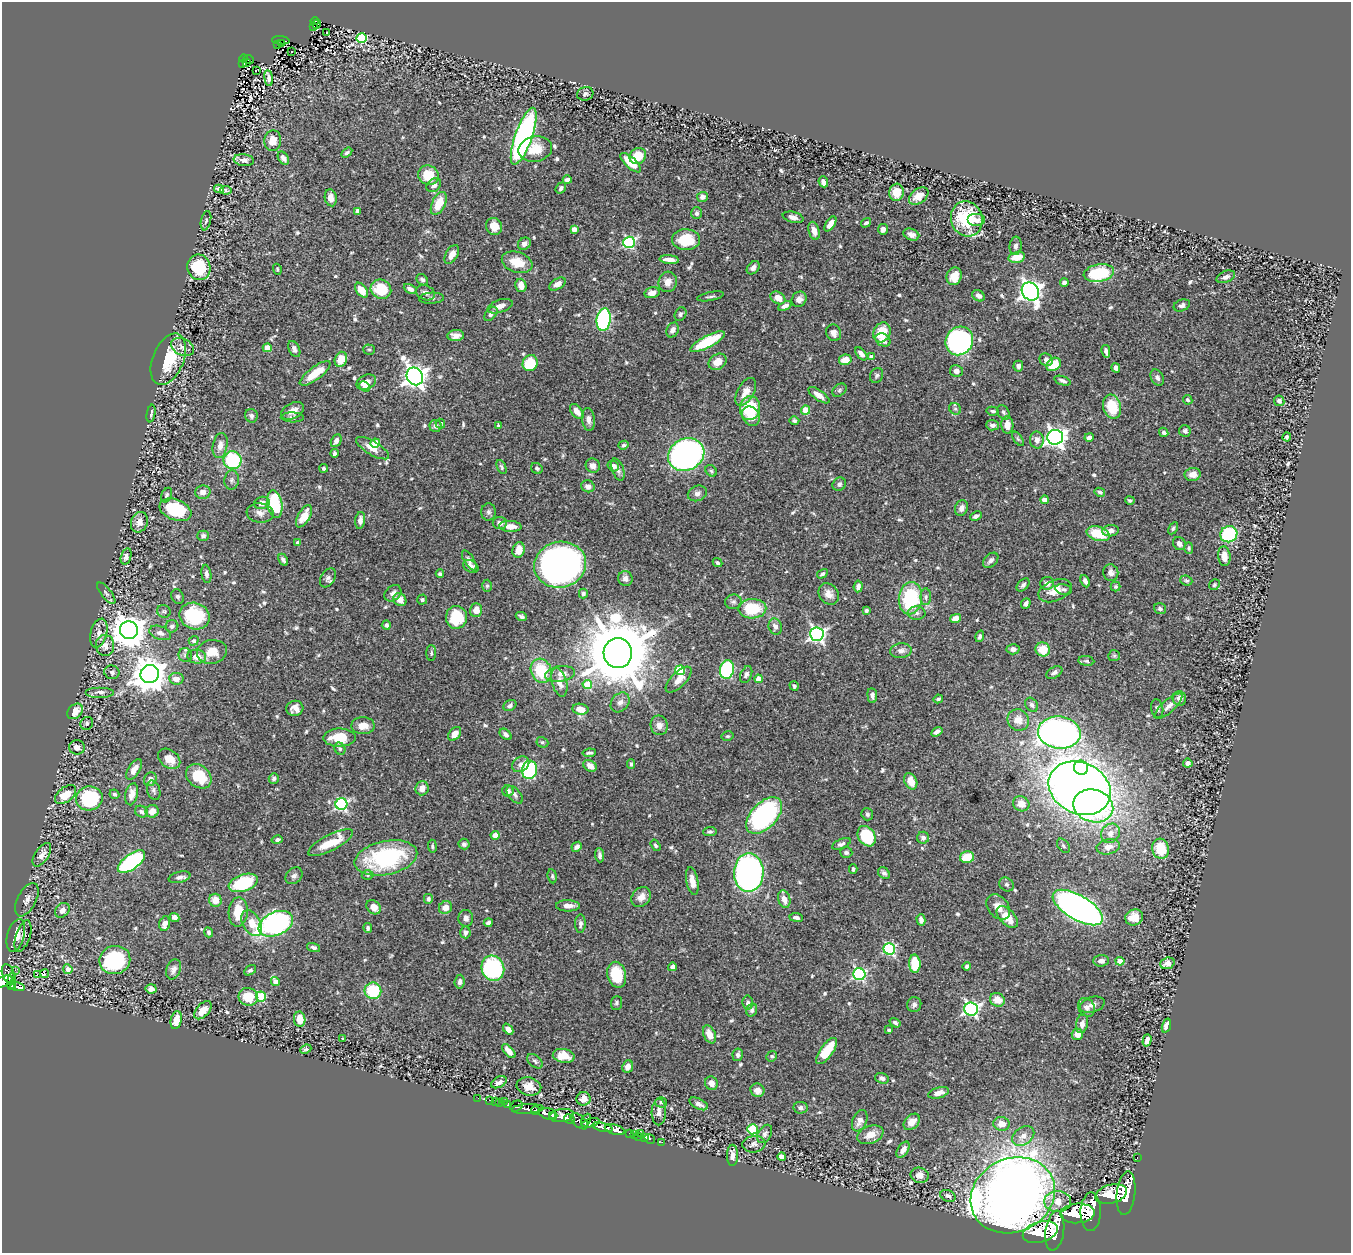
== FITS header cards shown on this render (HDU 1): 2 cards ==
NAXIS1  =                 1349
NAXIS2  =                 1251

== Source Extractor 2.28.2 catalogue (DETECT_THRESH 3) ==
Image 1349 x 1251 px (HDU 1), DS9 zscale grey, 1 PNG px = 1 image px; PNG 1353 x 1255 px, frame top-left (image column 1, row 1251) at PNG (2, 2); each listed source drawn as its Kron ellipse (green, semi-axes under 4 px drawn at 4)
Background 0.909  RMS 0.021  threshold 0.0642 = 3 sigma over >= 5 px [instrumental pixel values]
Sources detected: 668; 1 with non-positive FLUX_AUTO (blend fragments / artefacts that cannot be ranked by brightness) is neither listed nor drawn; of the other 667, the 500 brightest by FLUX_AUTO listed and drawn (167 fainter detections omitted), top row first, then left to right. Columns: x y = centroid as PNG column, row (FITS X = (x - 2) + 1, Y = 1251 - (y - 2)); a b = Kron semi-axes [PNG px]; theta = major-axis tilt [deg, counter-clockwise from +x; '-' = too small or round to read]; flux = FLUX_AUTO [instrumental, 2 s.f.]
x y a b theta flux
315 21 4 2 - 18
317 24 5 4 - 4.9
313 26 3 2 - 7
327 32 3 2 - 4.2
362 38 5 5 - 120
281 40 9 3 -4 34
281 43 3 2 - 8.4
278 45 3 2 - 8
291 51 3 2 - 4.9
244 58 4 3 - 46
248 60 5 3 - 14
246 62 3 3 - 8.3
243 64 3 3 - 10
256 70 3 2 - 3.1
269 78 8 3 -83 3.8
585 94 8 6 18 3.5
524 136 30 8 70 430
273 141 10 8 85 18
535 149 17 12 11 27
347 153 6 4 34 3.1
638 156 9 7 37 32
283 158 7 5 -55 7.6
244 160 10 6 -6 8.6
631 163 13 5 -43 28
428 175 10 9 - 36
567 180 4 4 - 6.4
823 182 5 4 - 6.8
434 185 8 6 39 7.1
561 188 6 4 52 3.9
219 189 5 4 - 5.4
226 190 6 4 -6 2.5
896 192 8 7 - 22
919 196 11 7 37 18
702 197 5 5 - 6.4
331 198 8 6 -80 13
439 203 12 6 65 33
357 211 4 4 - 5
696 213 6 5 - 4.2
793 217 10 5 -13 6.8
967 219 18 15 -70 72
976 220 9 6 0 7.7
206 221 10 5 78 3.8
866 223 5 4 - 3.2
830 224 8 4 55 12
494 226 8 8 - 19
574 229 4 4 - 13
883 229 5 5 - 6.3
814 231 9 5 -75 11
911 235 8 5 -21 6.8
686 240 14 10 -1 44
629 242 6 5 - 170
524 244 7 5 37 6
1016 246 9 6 85 4.7
452 254 10 6 59 12
1016 257 8 5 12 26
669 260 10 4 -5 9.9
517 262 16 10 -18 30
199 267 13 11 -79 65
753 268 7 5 48 6.3
277 269 5 4 - 2.5
1099 273 15 8 10 94
954 276 9 7 73 17
1226 277 10 5 21 5.6
422 280 6 5 - 3.5
668 282 10 9 - 9.9
1064 283 4 4 - 6.8
557 284 9 5 33 7.7
521 285 7 5 -76 14
381 289 11 9 -32 50
410 289 7 4 -27 6.6
361 290 8 5 -53 20
1030 291 9 8 - 900
425 293 10 7 -25 6
652 293 7 5 15 11
711 296 13 3 11 3.2
978 296 7 5 -35 5.5
431 298 12 5 3 4.2
778 298 8 6 -31 15
799 299 8 7 - 6.8
1182 305 8 5 21 5.1
500 306 13 6 19 10
785 306 7 4 24 6.7
491 314 8 5 51 4.5
680 314 7 5 67 3.9
604 320 11 7 82 250
673 330 8 6 63 7
882 332 10 8 62 35
834 333 8 7 - 7.4
456 336 8 5 5 9.1
883 340 8 6 -30 11
959 341 15 13 57 310
707 342 19 6 27 71
182 347 12 8 -26 9.7
267 348 4 4 - 24
294 349 8 5 -65 5.9
369 350 6 5 - 2.4
1106 351 6 3 -78 4.2
861 354 8 4 -49 7
872 357 4 4 - 10
168 359 27 15 67 60
341 359 8 6 68 22
845 360 6 5 - 18
1046 360 7 6 - 5.3
717 362 9 7 34 17
530 363 8 7 - 52
1054 364 8 6 35 34
1018 366 5 5 - 6.4
1116 368 5 4 - 6.5
956 371 6 6 - 6.9
315 373 18 6 37 33
877 375 8 6 62 3.6
415 376 9 8 - 1100
1157 378 8 6 -60 4.8
1062 381 8 4 -18 4.6
366 382 10 7 26 15
365 386 6 4 -44 3.5
839 390 8 5 41 3
746 392 15 8 60 15
819 395 12 5 -35 11
1188 400 5 4 - 2.5
1279 401 5 5 - 5.6
1112 407 12 8 -73 49
750 408 12 10 87 81
955 409 6 5 - 2.8
806 410 4 4 - 44
293 411 12 7 28 12
577 411 8 5 -51 13
993 411 6 3 -11 3.1
1003 412 8 5 -56 3.7
151 414 9 3 80 2.9
251 416 7 6 - 5
751 416 10 8 -57 15
292 417 11 5 -1 3.8
588 419 11 6 -83 7.8
794 421 5 4 - 3.1
440 424 5 5 - 4.8
992 425 6 5 - 6.2
1007 425 8 6 -86 14
435 426 6 6 - 6
498 426 4 4 - 2.6
1185 431 6 5 - 4.2
1164 432 5 4 - 4.1
1055 437 8 7 - 730
1089 437 5 3 - 4.6
1287 437 4 4 - 3.2
1018 439 8 4 -54 2.5
1037 440 8 6 -86 10
336 441 7 5 62 6.3
375 443 5 4 - 46
623 445 5 4 - 2.9
220 446 13 7 79 11
373 448 19 7 -31 16
334 453 4 3 - 3
686 455 19 15 27 580
232 460 9 9 - 120
593 466 7 7 - 7.4
613 466 6 5 - 6.4
501 467 7 4 -66 2.7
324 468 4 4 - 3.2
537 468 6 5 - 3.4
618 469 11 6 -70 5.5
711 471 6 5 - 2.5
1193 474 8 6 10 11
232 480 9 7 80 4.8
839 484 7 6 - 3.7
588 486 7 6 - 8.4
203 492 7 6 - 8.4
1100 492 5 4 - 3.1
697 493 10 7 21 6
167 495 8 5 64 2.7
1045 500 4 4 - 14
1130 500 5 4 - 2.9
262 503 8 6 15 9.5
275 504 14 7 -80 89
961 508 8 6 68 6.6
175 510 16 10 -21 93
488 512 8 7 - 4.3
260 513 14 9 -6 9.8
304 516 12 6 60 19
976 516 6 3 25 4.3
360 520 8 5 84 7.6
139 522 10 8 69 11
500 523 7 6 - 8.7
510 526 11 5 -2 16
1173 528 7 4 60 2.5
1110 531 8 5 7 8.6
1098 534 12 7 -16 46
1229 534 9 8 - 130
203 536 6 5 - 3.1
298 542 4 3 - 5.4
1179 544 7 6 - 6.8
1189 548 6 4 -89 2.3
519 550 8 6 75 19
126 556 8 5 74 5.6
1224 556 10 6 -84 16
283 560 6 4 -60 4.5
469 560 11 5 -58 5.2
991 560 9 6 45 5.9
718 563 5 4 - 2.6
560 565 26 23 14 700
471 566 8 5 -31 6.2
1111 573 8 7 - 7.4
206 574 9 5 -81 5.5
440 574 4 4 - 2.9
822 574 6 4 30 3.2
328 578 10 7 57 5
625 579 7 7 - 5.9
1186 580 6 5 - 2.6
1085 581 6 4 -65 5.8
1047 583 7 6 - 7.6
1023 585 7 5 47 3.6
1214 585 6 5 - 2.6
487 586 6 5 - 2.4
858 586 6 4 84 5.8
1116 587 5 5 - 2.4
1064 589 8 5 -13 3.3
1055 591 17 10 23 18
106 593 13 5 -51 4.6
393 593 9 7 40 6.6
583 593 5 4 - 3
829 594 11 9 -50 10
178 596 7 6 - 4.2
926 597 8 5 -89 3.9
910 598 16 11 83 130
422 599 5 5 - 2.4
400 600 7 6 - 14
733 602 8 7 - 4.6
1026 603 5 4 - 5.7
752 609 14 9 1 54
1160 609 6 5 - 3.8
476 610 7 6 - 18
866 610 4 3 - 2.9
164 611 7 6 - 2.9
917 613 9 6 -1 5.3
195 616 15 13 -22 80
521 616 6 3 -25 3.6
456 617 11 10 - 72
956 618 5 4 - 17
386 625 4 4 - 4.1
172 626 6 6 - 4.6
775 626 8 6 -73 7.1
129 630 9 9 - 2700
99 633 15 8 75 9.9
160 633 11 6 -21 7.1
817 634 7 7 - 400
980 636 6 4 72 3.7
194 641 5 4 - 3.6
105 645 10 9 - 11
1013 649 6 5 - 5.5
1043 649 7 7 - 32
901 651 11 7 8 6.9
212 652 15 12 10 23
431 653 8 5 90 3.1
618 653 15 14 - 12000
185 655 7 6 - 3.3
1114 656 6 5 - 2.5
197 657 9 7 -5 14
1086 661 8 5 -8 2.8
727 669 9 7 81 180
680 670 5 5 - 97
541 671 12 10 -66 56
112 672 7 6 - 4.3
1054 673 9 5 29 4.9
150 674 9 9 - 2800
560 674 15 8 8 11
746 675 9 5 68 4.3
176 679 7 6 - 11
759 679 4 4 - 29
679 680 16 7 45 13
559 682 14 7 -75 12
587 684 4 4 - 44
794 686 5 4 - 2.9
100 692 14 5 0 5.5
872 696 7 5 -85 4.8
1179 698 7 6 - 9.1
938 699 5 4 - 2.8
620 702 11 8 51 7.5
510 705 7 5 31 4
1032 705 7 5 -58 4.1
1168 706 18 6 42 9.3
295 708 8 7 - 9.6
1157 708 9 6 -80 4.1
580 709 8 5 -9 16
75 711 9 6 44 17
1018 720 11 10 - 16
87 723 6 6 - 3.5
659 725 10 8 -79 8.6
363 726 12 8 -1 14
937 732 6 4 31 5.2
1059 733 21 16 -6 940
455 734 8 5 50 13
506 734 7 4 -41 4.7
728 736 6 4 12 2.5
340 738 16 9 1 38
542 742 6 5 - 2.6
77 747 8 7 - 8.1
340 749 6 5 - 3.2
589 753 7 3 8 3.4
169 759 12 8 -38 24
1188 763 4 4 - 6.3
521 764 9 7 35 9
631 764 5 3 - 2.6
590 766 7 5 -33 11
1081 768 7 7 - 69
134 769 11 5 58 12
529 770 9 7 78 170
199 776 14 10 -40 50
150 779 7 6 - 8.6
274 779 5 5 - 4.3
911 781 9 6 -65 18
422 788 7 6 - 9.6
1080 788 32 25 -25 1900
154 790 10 6 -73 4.4
508 791 6 5 - 7.1
114 794 5 4 - 3
132 794 11 6 76 12
65 795 12 7 38 28
515 795 10 6 -50 5.4
89 798 13 12 - 130
341 804 6 6 - 230
1021 804 8 7 - 15
1093 806 20 16 -18 220
152 811 6 6 - 12
141 812 7 5 -31 3.6
867 814 6 6 - 3.3
764 815 22 13 46 280
710 831 7 4 8 2.8
1110 833 10 8 49 12
495 835 4 4 - 18
867 836 11 8 -58 83
923 838 6 6 - 5.1
277 840 5 4 - 3.9
331 843 25 7 27 39
464 844 5 5 - 3.7
841 844 10 4 24 4.6
655 845 6 4 -57 3.2
432 846 6 4 -83 2.8
1063 846 8 5 -51 3.3
577 847 5 4 - 6.1
1108 847 11 7 10 13
1161 849 10 8 -75 41
846 853 6 5 - 3.4
42 855 13 6 56 9
599 855 7 4 -86 4.5
967 857 7 5 12 37
386 858 32 17 12 160
131 862 16 7 36 190
853 869 4 3 - 2.5
749 873 19 15 88 560
884 873 7 5 -42 4
367 875 6 5 - 2.4
294 876 9 7 40 4.9
552 876 7 4 -81 2.7
179 877 11 5 13 5.2
692 881 14 6 -80 13
243 883 15 8 19 92
1006 884 8 6 -42 3.8
641 897 11 8 47 11
428 899 5 4 - 4.1
784 899 9 6 -73 12
27 900 18 9 63 11
215 900 6 6 - 18
568 906 12 5 0 11
374 907 8 6 -42 13
445 907 7 6 - 16
998 907 14 10 -51 14
1078 908 28 12 -30 1000
62 910 8 6 49 8.6
238 912 15 9 86 31
175 917 5 4 - 7.2
796 917 7 4 -7 4.9
1007 917 13 7 -46 25
1134 917 9 8 - 22
466 918 8 7 - 6.2
921 920 6 4 -74 5.8
165 923 7 5 72 11
252 923 14 8 -60 20
488 923 4 4 - 4.7
276 924 18 11 23 370
580 924 9 5 89 4.9
368 928 5 3 - 2.6
209 932 5 4 - 3.2
465 932 6 5 - 5.2
16 935 17 8 75 29
23 936 16 7 71 8.1
313 947 6 4 -14 4
889 949 6 5 - 150
115 960 15 14 - 130
1101 961 8 5 3 6.8
1120 961 4 4 - 26
1167 963 7 5 19 8.4
915 964 9 5 -87 47
967 966 4 4 - 3.6
672 967 4 4 - 6.1
493 968 13 11 -65 180
68 969 5 4 - 11
173 969 10 7 70 6.5
15 970 2 2 - 15
250 970 6 4 31 3.2
8 974 10 6 -69 630
37 974 3 2 - 180
45 974 4 3 - 34
859 974 6 6 - 220
617 975 13 9 -77 59
3 981 9 5 27 520
12 981 9 3 82 130
275 982 4 4 - 9.3
460 982 7 5 83 4.3
12 985 4 3 - 170
18 987 7 3 -6 230
151 989 5 4 - 8.3
373 991 8 8 - 61
261 996 5 5 - 67
248 997 9 9 - 36
997 1000 7 6 - 17
616 1003 7 5 86 3
748 1003 7 5 -84 3.9
914 1005 7 7 - 4.5
1092 1005 13 7 18 8.7
1086 1007 10 8 -60 6.6
971 1009 7 6 - 360
203 1010 11 6 47 18
752 1010 6 5 - 3.8
300 1019 7 5 -81 22
176 1020 9 5 78 20
895 1023 6 4 -34 3.2
1082 1024 9 6 80 8.2
1166 1026 7 4 73 9.6
508 1029 6 4 -49 7.2
889 1030 3 3 - 2.9
709 1034 9 6 -65 17
1077 1034 5 5 - 11
342 1038 3 3 - 3.5
1147 1040 6 4 73 7.5
306 1049 6 4 24 3
509 1051 9 4 -48 11
827 1051 15 6 54 42
738 1055 6 5 - 4.9
564 1056 11 7 -9 20
772 1056 5 5 - 2.6
535 1061 9 5 -39 3.5
628 1066 6 5 - 8.7
882 1078 7 5 -20 4.5
499 1082 8 5 28 5.7
711 1083 7 6 - 9.3
529 1086 12 9 -11 15
757 1090 7 6 - 9.3
939 1093 11 5 16 10
478 1098 2 2 - 8.2
583 1099 7 7 - 10
489 1100 2 2 - 12
495 1102 2 2 - 13
504 1102 3 2 - 12
661 1102 6 5 - 2.8
499 1103 3 3 - 61
699 1104 10 5 -27 8.1
508 1105 3 3 - 350
516 1106 6 5 - 370
801 1108 7 6 - 4.9
528 1109 16 5 3 1600
536 1111 4 3 - 620
659 1112 13 7 88 8.4
548 1114 10 5 -18 3200
553 1115 3 3 - 690
562 1115 12 6 8 1400
569 1119 5 3 - 620
586 1120 7 4 63 500
579 1121 10 5 -41 1100
860 1121 11 7 66 9
912 1122 9 6 46 13
591 1123 9 4 14 700
1002 1124 8 7 - 16
602 1127 10 4 -13 1900
752 1129 5 5 - 82
615 1130 10 5 -15 1500
641 1133 3 2 - 83
629 1134 3 2 - 34
634 1134 3 3 - 45
765 1134 10 6 59 5.7
870 1135 13 8 22 16
638 1136 3 2 - 15
1023 1136 12 8 36 13
644 1138 3 2 - 17
650 1139 6 3 -35 18
662 1142 2 2 - 12
754 1144 11 8 7 6.3
903 1150 9 5 57 8.7
732 1155 10 5 90 7.9
782 1157 4 4 - 21
1137 1158 3 2 - 15
920 1175 9 7 -13 9.1
1126 1193 22 9 84 5900
1111 1194 16 9 13 6400
1013 1195 43 36 26 2900
948 1196 8 5 -22 5.7
1058 1202 13 10 0 20
1091 1212 19 10 88 5600
1077 1213 17 10 3 6000
1055 1231 20 9 82 7200
1040 1232 18 10 16 6700
At the frame edge (FLAGS 8, measured only in part): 1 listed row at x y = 3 981
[167 fainter detections neither listed nor drawn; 1 non-positive-flux detection neither listed nor drawn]